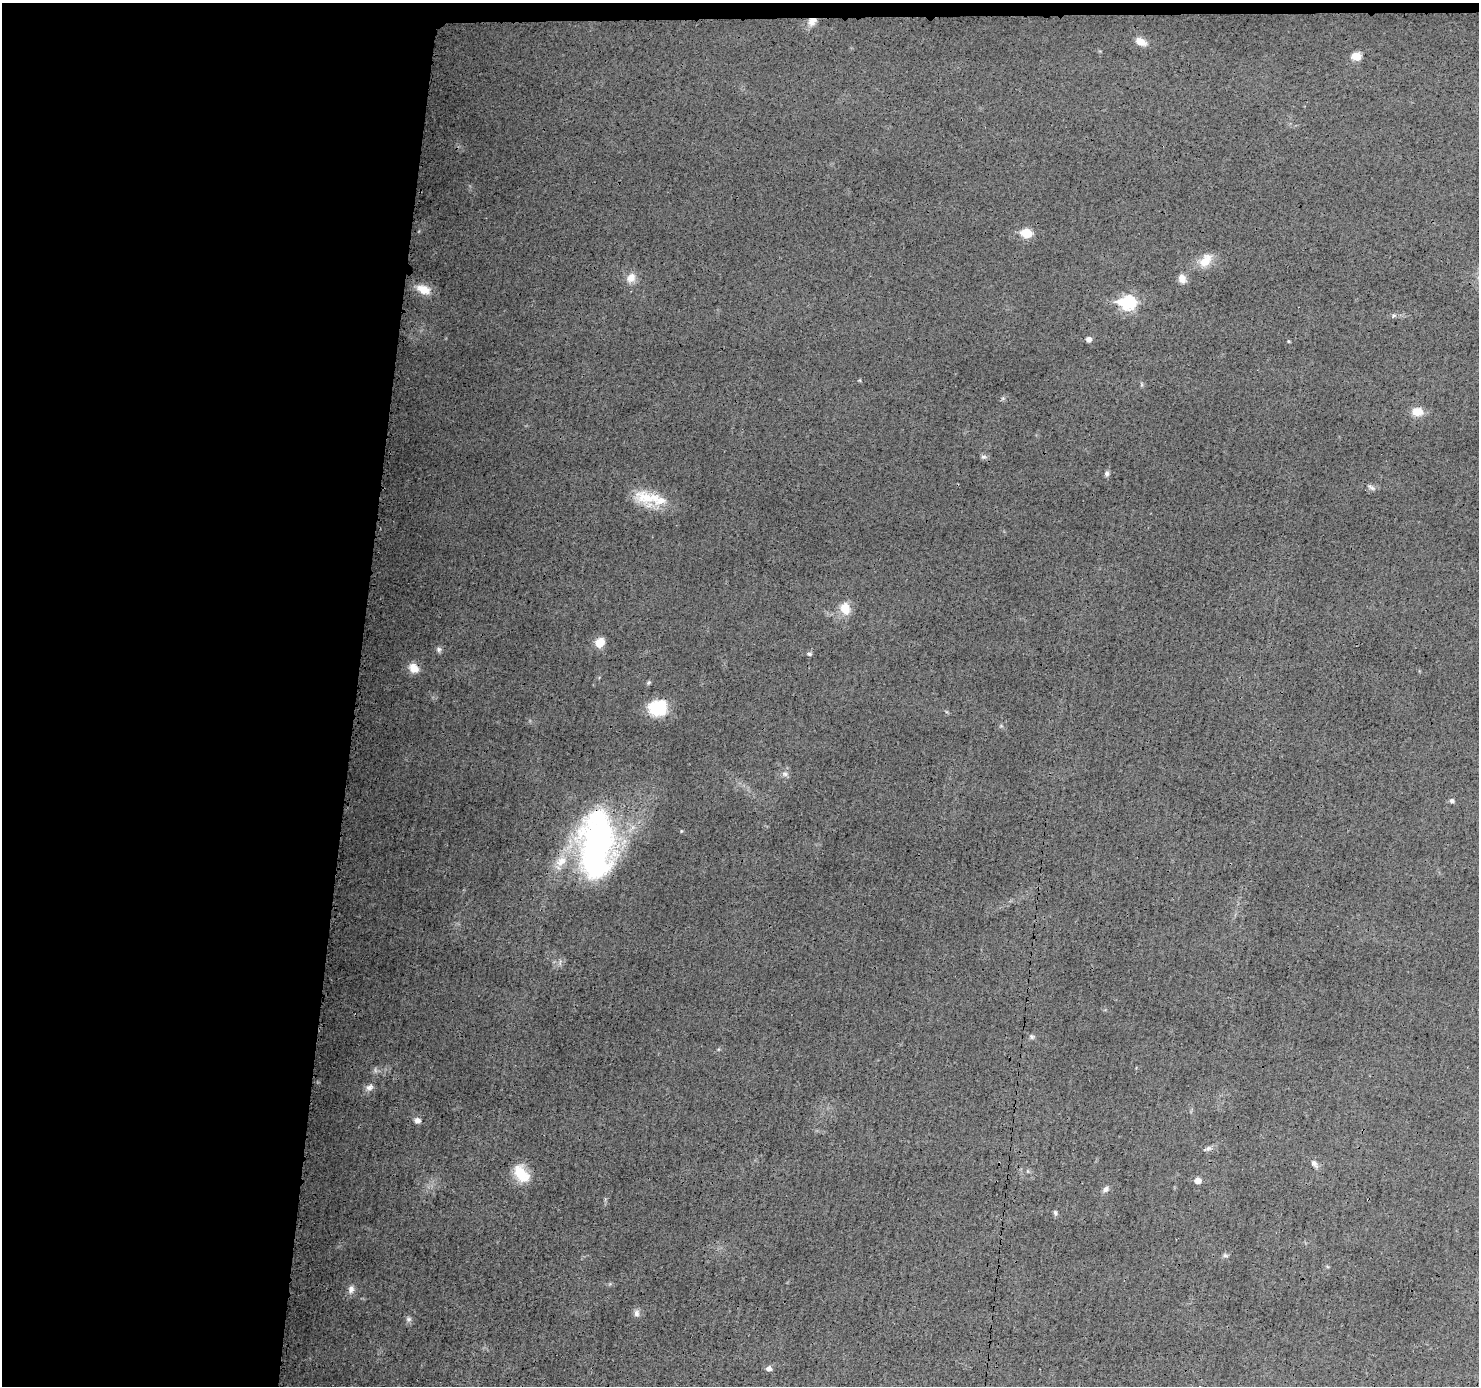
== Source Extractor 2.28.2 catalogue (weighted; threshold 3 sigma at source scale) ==
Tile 1 of 3 x 3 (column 1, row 1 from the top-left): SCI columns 7-1483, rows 2878-4261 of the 4445 x 4464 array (HDU 1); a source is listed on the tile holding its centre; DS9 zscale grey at full resolution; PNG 1481 x 1388 px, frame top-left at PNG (2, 3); no overlay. Shown black and unused: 25% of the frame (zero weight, under 3 of 4 exposures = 1% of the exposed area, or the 3 px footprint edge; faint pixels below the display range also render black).
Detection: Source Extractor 2.28.2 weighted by HDU 2 'WHT'; one run over the whole footprint, this tile lists its part. Background 0.0141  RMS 0.0031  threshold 0.0139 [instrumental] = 3 sigma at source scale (4.5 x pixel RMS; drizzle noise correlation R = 1.50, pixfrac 1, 0.05/0.05 arcsec/px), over >= 5 px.
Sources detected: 46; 2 inside a brighter listed object's ellipse — not listed separately; the other 44 listed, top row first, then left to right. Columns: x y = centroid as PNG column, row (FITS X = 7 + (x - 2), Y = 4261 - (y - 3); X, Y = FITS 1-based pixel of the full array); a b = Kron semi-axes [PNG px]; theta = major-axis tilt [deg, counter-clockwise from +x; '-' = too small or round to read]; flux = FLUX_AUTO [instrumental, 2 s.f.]
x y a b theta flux
812 21 12 9 39 2.4
1141 42 13 8 -26 3.1
1356 56 10 8 2 3
1026 233 7 6 - 13
1205 260 19 12 54 4.7
631 278 14 11 62 2.7
1182 279 11 9 -67 2.1
424 289 17 10 -22 4.4
1128 302 8 7 - 46
1394 316 6 4 30 0.51
1088 339 5 5 - 1.6
1289 341 4 3 - 0.32
860 380 5 3 - 0.28
1141 384 7 4 -71 0.43
1003 398 6 5 - 0.49
1417 412 14 10 0 3.4
983 457 7 7 - 0.8
1107 474 8 6 86 0.82
1371 487 13 5 -33 0.92
645 497 32 18 -14 9.5
845 608 16 12 -70 4.2
600 642 10 8 50 4.3
439 650 7 7 - 0.81
809 654 8 5 -2 0.58
414 668 12 10 -39 3.4
649 683 6 5 - 0.47
658 708 17 15 8 14
785 774 9 6 -10 1
1452 801 5 5 - 0.91
597 844 71 36 87 95
1031 1037 7 6 - 0.71
369 1087 11 8 17 1.5
417 1120 7 6 - 1.4
1208 1148 10 6 37 0.87
1314 1164 11 7 -57 1.2
521 1174 24 14 -55 7.5
1198 1181 6 5 - 2.2
1106 1189 9 6 37 1.1
1055 1213 8 5 -79 0.6
1225 1255 8 5 -18 0.61
351 1289 12 8 74 1.6
636 1313 10 8 89 1.2
408 1319 8 7 - 0.88
769 1368 6 5 - 1.4
Overlapping masked pixels (flux is a lower limit): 2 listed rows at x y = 812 21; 597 844